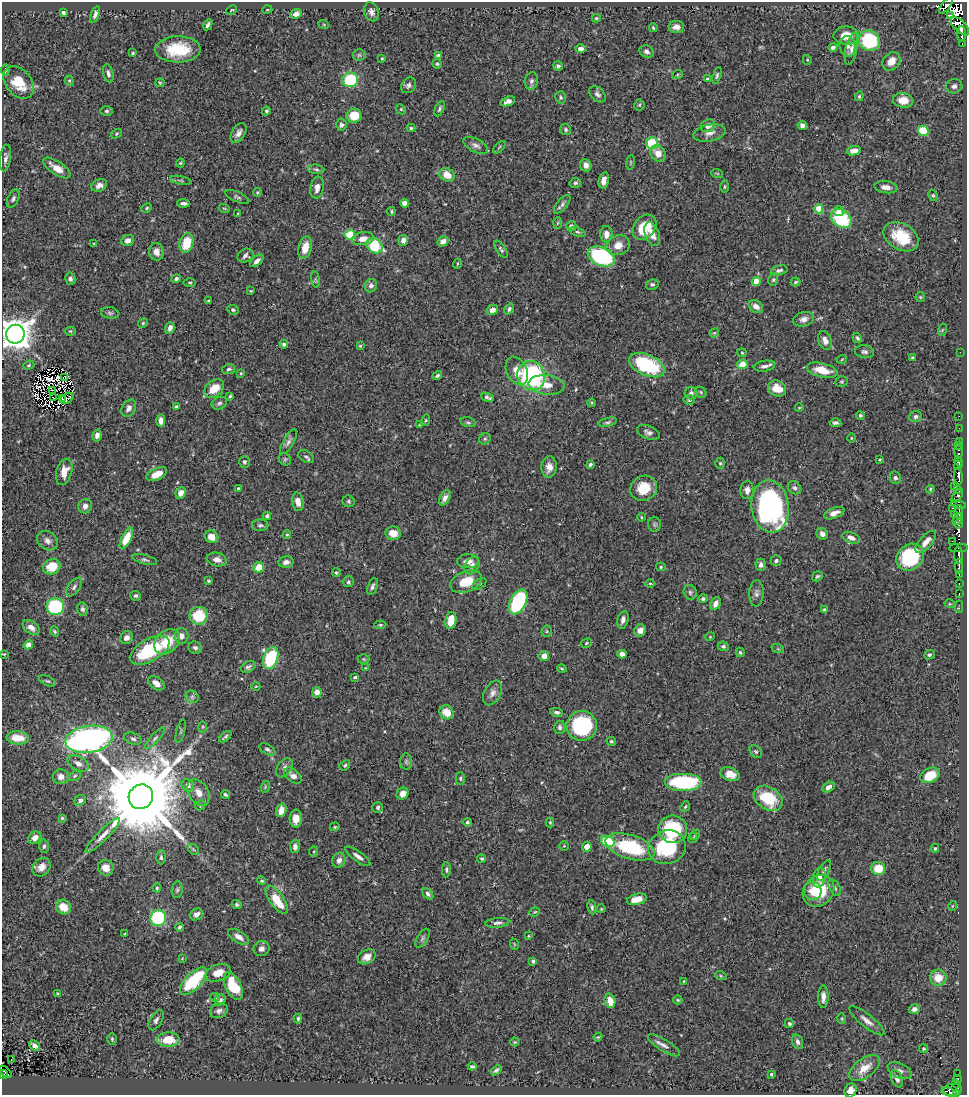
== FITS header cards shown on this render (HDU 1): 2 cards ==
NAXIS1  =                  965
NAXIS2  =                 1093

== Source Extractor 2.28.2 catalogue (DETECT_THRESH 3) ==
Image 965 x 1093 px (HDU 1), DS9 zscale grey, 1 PNG px = 1 image px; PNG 969 x 1097 px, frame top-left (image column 1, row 1093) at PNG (2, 2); each listed source drawn as its Kron ellipse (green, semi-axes under 4 px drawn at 4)
Background 0.696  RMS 0.026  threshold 0.0773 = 3 sigma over >= 5 px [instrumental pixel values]
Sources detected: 472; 12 with non-positive FLUX_AUTO (blend fragments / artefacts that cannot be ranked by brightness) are neither listed nor drawn; the other 460 listed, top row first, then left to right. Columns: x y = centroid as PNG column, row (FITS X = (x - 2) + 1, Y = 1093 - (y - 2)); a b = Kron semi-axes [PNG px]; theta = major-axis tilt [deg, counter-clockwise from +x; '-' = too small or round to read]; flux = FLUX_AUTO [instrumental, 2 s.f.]
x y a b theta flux
946 6 9 4 51 53
231 10 5 3 - 1.5
267 10 5 3 - 1.4
371 12 10 7 -69 8.8
63 13 4 3 - 3.3
95 14 9 4 69 6.6
296 14 6 4 25 10
950 16 4 3 - 220
596 18 4 4 - 2.1
208 25 6 3 62 4.6
324 25 5 3 - 1.5
960 26 12 5 -45 730
676 27 8 6 -1 9.6
653 28 4 3 - 2
962 34 8 3 -89 410
846 36 13 9 1 25
869 40 11 10 - 110
962 43 3 2 - 27
848 46 10 8 -79 8.1
833 47 4 3 - 4.2
178 49 23 13 1 71
581 49 5 4 - 6.5
851 49 17 6 78 8
646 51 7 6 - 5.6
133 53 4 3 - 2
359 55 6 6 - 3.1
438 56 4 4 - 5.8
382 58 3 2 - 2.2
807 60 5 4 - 1.9
891 61 10 8 48 17
437 64 5 4 - 2.5
558 66 5 4 - 3.4
5 70 5 4 - 3
108 73 9 5 -75 5.2
677 75 5 3 - 1.9
717 75 8 4 74 3.6
707 79 4 4 - 2.4
350 80 8 7 - 90
69 81 5 4 - 2.1
531 81 8 6 78 5.6
19 83 18 12 -50 46
160 83 4 4 - 2
408 85 8 6 49 5.5
954 86 8 7 - 6.4
597 94 10 6 -43 5.9
859 96 5 4 - 2.1
561 97 6 5 - 3.5
903 100 10 7 -7 23
508 101 7 4 23 6.9
639 105 5 5 - 2.8
401 109 5 4 - 2
440 109 8 4 64 3.6
107 111 6 4 1 3
266 111 4 3 - 2.8
354 116 7 7 - 40
341 125 6 5 - 4.5
802 125 5 4 - 6.1
708 126 7 6 - 9.5
411 128 4 3 - 2.6
566 130 6 5 - 3.2
923 131 5 5 - 51
238 133 11 6 59 8.5
709 133 16 8 11 11
116 134 6 3 33 2.2
652 143 6 5 - 120
476 145 13 6 -27 7.9
499 147 8 3 45 2
854 151 7 4 12 14
658 154 9 7 -53 15
5 158 13 5 83 6.6
630 162 7 3 81 1.9
180 163 4 4 - 2
586 165 6 5 - 11
57 168 16 6 -34 21
316 169 8 5 -5 3.5
717 173 6 4 -19 1.8
447 175 8 6 -28 21
180 180 10 3 -10 2.8
604 180 8 5 78 10
575 183 6 5 - 3.2
99 185 8 6 23 10
724 187 6 3 89 2
886 187 11 6 -8 9.5
317 188 11 6 81 12
257 192 4 3 - 2
933 195 6 4 -61 2.4
237 197 13 5 -24 4.5
13 199 10 5 65 4.4
184 203 6 3 -5 5.2
404 203 4 4 - 10
562 204 11 5 50 5.5
147 208 5 4 - 2.3
224 208 5 3 - 1.9
819 209 5 4 - 46
391 211 4 3 - 2.3
839 211 5 5 - 8
238 214 4 3 - 1.9
841 219 11 8 -38 120
557 223 6 4 87 2
571 226 5 5 - 4.1
644 227 14 10 51 53
578 232 9 4 -18 3.3
606 234 8 6 88 12
652 234 12 7 -69 14
350 235 5 5 - 51
901 237 19 13 -29 59
363 239 11 6 8 17
128 240 6 5 - 10
403 240 5 5 - 7.8
443 241 5 4 - 10
186 243 10 6 75 52
94 244 3 2 - 1.2
618 245 12 9 19 17
374 246 8 7 - 82
305 248 11 6 76 23
501 249 10 4 -56 3.7
156 252 9 7 -81 13
246 256 8 6 19 6.2
601 256 14 9 -24 180
257 261 8 4 42 7.8
457 264 5 3 - 1.6
779 270 8 4 13 4.9
70 279 6 5 - 4.5
176 279 5 4 - 3.8
315 279 8 4 -82 2.6
773 280 6 4 74 2.8
756 281 4 4 - 31
190 282 6 3 0 2
795 282 5 3 - 2.7
652 284 6 5 - 4.1
371 286 7 6 - 6.1
251 291 4 3 - 1.7
920 297 5 4 - 2
209 301 4 3 - 2.8
756 306 8 5 -37 10
509 309 6 4 52 4.1
233 310 6 4 -27 2.8
492 310 6 5 - 13
110 313 9 5 -10 4.1
804 319 10 7 16 9
143 323 5 4 - 2.2
170 328 6 4 69 7.8
942 330 6 3 71 2.1
70 331 5 4 - 2.3
714 333 5 3 - 1.7
15 334 9 9 - 3000
857 338 5 4 - 3.1
825 340 10 6 -70 10
284 344 4 4 - 4
360 346 4 3 - 1.9
864 352 10 6 -7 5.5
960 352 2 2 - 54
742 353 4 4 - 1.8
913 358 4 4 - 3.1
842 359 5 3 - 1.4
742 364 5 5 - 29
29 365 6 4 19 2.3
647 365 19 10 -24 140
764 366 11 5 9 7.1
229 369 6 5 - 3.8
822 370 16 7 -13 30
517 371 15 10 -65 19
241 373 4 3 - 1.8
437 375 5 3 - 3
531 376 15 14 - 240
65 377 3 2 - 0.96
842 382 6 5 - 2.5
547 385 18 9 -7 20
777 388 9 7 -28 28
214 389 11 8 38 30
53 390 3 2 - 3.9
701 392 6 5 - 2.8
691 393 6 6 - 5.9
230 396 4 3 - 2.8
488 397 7 3 -20 4.9
54 398 4 2 - 1.8
67 398 7 5 35 0.17
62 399 2 2 - 1
689 400 5 5 - 2.8
219 403 8 6 23 4.5
592 403 4 3 - 1.8
176 406 4 3 - 2.7
129 408 9 6 60 8.1
799 408 4 3 - 1.3
860 415 4 4 - 3.4
916 416 6 5 - 4.4
959 416 2 2 - 7.1
426 420 6 4 73 2.2
161 421 6 4 -89 8.2
468 422 8 4 -13 3.1
608 422 9 4 13 3.4
835 423 6 3 -4 4.2
420 425 3 3 - 2.1
959 428 2 2 - 4.1
648 432 12 6 -22 7
97 435 6 4 74 7.2
851 438 4 3 - 1.4
485 439 6 5 - 2.8
959 441 2 2 - 8.3
288 442 14 5 61 6.7
959 445 2 2 - 5.3
959 452 7 3 90 33
306 457 9 5 -30 4.5
285 459 6 5 - 3.4
880 459 3 2 - 1.4
958 461 5 4 - 210
244 462 6 5 - 4.8
720 463 5 4 - 2.5
590 464 4 3 - 3.4
958 465 5 4 - 530
549 467 10 7 85 14
64 472 13 8 74 24
157 474 11 5 25 20
958 476 8 4 -86 550
895 478 6 5 - 4
955 487 3 3 - 50
644 488 14 12 28 43
794 488 7 6 - 5.3
238 489 4 4 - 2.8
930 489 4 3 - 2
747 490 9 6 88 11
957 490 3 3 - 80
181 493 6 5 - 11
957 496 8 4 55 72
445 498 8 5 62 8.9
349 501 6 5 - 2.9
298 502 9 6 -78 12
959 504 8 3 -12 57
85 506 7 7 - 8.6
770 506 26 18 -83 400
952 508 3 2 - 72
959 512 7 3 85 240
834 513 11 5 22 13
955 515 3 3 - 20
267 516 4 3 - 3.8
641 517 4 3 - 1.7
958 519 6 3 52 140
655 524 7 6 - 3.4
959 524 4 3 - 51
260 525 8 5 1 4.1
393 533 7 7 - 20
822 534 6 5 - 7.8
287 535 4 3 - 2.1
211 537 7 6 - 19
126 538 11 4 62 36
851 538 9 5 -22 8.9
47 541 11 9 -35 9.8
952 541 2 2 - 13
926 542 14 6 48 16
959 548 9 2 2 120
959 555 8 3 -87 430
910 557 15 12 39 120
145 560 13 4 -15 4.5
217 560 10 7 -10 11
468 561 11 7 1 12
776 561 5 5 - 3.8
286 562 7 5 12 7.7
472 565 9 6 58 8.5
761 565 6 5 - 6.6
959 566 7 3 88 88
52 567 9 7 25 38
259 567 5 5 - 29
661 567 5 4 - 2.4
336 572 4 3 - 2.5
959 574 3 2 - 34
817 576 6 4 34 3.3
209 581 4 3 - 2
348 582 5 5 - 3
466 582 17 10 21 42
650 583 5 3 - 1.9
479 584 8 4 34 3.4
959 584 2 2 - 5.2
74 587 11 5 54 5.6
373 587 9 5 72 5.2
690 592 7 6 - 4.1
756 593 13 7 88 6.9
959 594 3 2 - 10
135 596 5 5 - 3
703 599 5 4 - 4.3
518 602 13 8 63 170
716 604 7 5 63 11
950 604 5 3 - 1.6
55 607 9 8 - 110
959 607 6 2 90 10
83 609 6 5 - 3.7
824 610 4 4 - 3.7
199 616 9 9 - 61
623 620 9 5 76 8.6
451 621 8 5 80 31
380 625 6 4 2 2.5
31 627 9 6 -36 12
640 630 6 5 - 13
54 631 5 4 - 2.7
547 631 5 5 - 2.4
182 636 8 6 90 9
710 637 5 4 - 1.7
126 638 7 6 - 7.5
167 642 14 10 45 46
586 643 6 4 29 2.2
28 645 5 4 - 11
723 646 5 4 - 3.3
195 648 7 6 - 4.6
778 649 6 4 -19 2.2
150 650 22 11 29 130
740 652 5 4 - 2.1
4 654 3 3 - 1.5
622 654 5 4 - 10
929 655 5 4 - 3.2
544 656 5 5 - 12
271 658 11 7 68 120
364 659 6 5 - 2.3
248 667 8 5 31 4.4
365 668 4 4 - 1.4
562 669 5 3 - 2
355 677 4 3 - 2.7
47 681 9 4 -23 3
156 683 9 6 -34 12
256 686 4 3 - 1.4
317 692 5 4 - 13
493 693 13 8 61 9.8
192 697 7 5 -45 4.2
446 712 7 6 - 22
557 712 6 4 -10 4.6
582 726 15 15 - 180
203 727 6 4 89 2.4
560 727 7 5 -90 4.1
181 731 12 3 75 2.6
225 737 7 4 41 3.5
18 738 11 6 -4 32
155 738 13 4 48 5.5
89 739 23 13 9 910
133 739 9 5 -21 5.5
611 741 4 4 - 2.5
267 749 9 5 -28 4.2
756 751 7 5 -48 3.2
406 762 8 6 89 4.2
78 763 11 7 -30 10
345 765 6 4 40 2.9
284 768 10 7 56 7.6
730 774 10 6 -18 22
930 775 10 7 25 44
75 776 7 4 28 2.9
293 776 10 6 -41 11
61 777 8 7 - 12
460 778 6 4 -90 2.7
683 782 19 9 0 160
188 785 7 5 -44 14
265 787 6 3 72 1.8
828 787 7 4 30 8.4
198 793 14 9 -57 16
225 794 4 3 - 3
403 794 6 5 - 13
141 797 12 12 - 37000
768 798 16 11 -33 69
80 800 6 5 - 6
200 805 5 4 - 2.2
685 806 5 3 - 2.3
378 807 5 5 - 3.3
281 810 7 5 74 14
62 818 3 3 - 2.4
296 819 9 6 89 15
467 822 4 4 - 2.6
550 822 5 4 - 2
335 827 5 4 - 2.1
673 829 14 13 - 100
103 835 24 5 45 15
695 835 6 4 52 3
35 838 7 5 41 14
693 838 5 4 - 2.2
608 841 7 5 -24 86
44 846 7 4 87 3.5
564 846 5 5 - 1.8
295 847 6 5 - 8
587 847 5 5 - 18
630 847 25 12 -17 130
667 847 19 16 23 120
935 848 4 4 - 2.7
193 849 6 4 -45 3
314 852 5 3 - 1.7
358 856 15 5 -35 8.5
161 857 7 4 -90 3.5
482 859 4 4 - 2.2
339 860 7 6 - 8.2
41 867 10 8 49 14
106 868 8 7 - 19
878 869 7 6 - 34
446 870 8 4 88 3
824 871 11 5 63 5.3
819 877 10 6 80 17
261 881 4 4 - 2.1
157 888 4 4 - 2.4
835 888 9 5 -59 4.2
177 890 8 5 81 4.1
813 891 9 9 - 20
819 891 17 14 44 70
428 894 7 4 -51 4.4
637 899 10 5 13 22
277 900 17 7 -55 45
237 905 5 4 - 3.1
952 906 5 3 - 1.3
63 907 8 7 - 26
592 907 7 4 -83 3.7
601 909 5 3 - 1.4
535 912 5 4 - 2
197 914 7 5 36 9.5
158 918 8 8 - 150
497 923 12 5 4 6.5
179 927 4 4 - 3
125 934 3 2 - 1.9
528 936 4 4 - 1.8
239 937 12 6 -32 10
422 938 10 5 57 4.6
514 944 6 3 -71 1.6
261 949 8 7 - 7.3
367 957 9 7 29 13
182 958 4 3 - 1.4
533 961 4 3 - 3.3
218 973 13 8 20 20
721 976 6 3 -19 1.9
938 978 8 8 - 26
193 981 17 8 46 110
683 981 3 2 - 1.2
233 986 15 7 -64 65
57 994 4 3 - 2.3
215 997 5 4 - 2
823 997 11 5 90 10
220 1000 6 5 - 6.4
678 1000 4 4 - 2.1
610 1001 7 5 -76 24
914 1009 5 5 - 6.3
219 1011 9 7 24 7
298 1018 5 3 - 2.6
842 1018 5 3 - 1.8
156 1020 11 6 61 5.8
867 1021 22 6 -38 12
789 1024 4 4 - 3
598 1037 4 3 - 1.8
112 1039 6 4 90 2.7
168 1040 11 7 2 41
515 1042 4 4 - 1.6
797 1042 7 5 -69 5.6
664 1045 18 6 -31 9
35 1046 6 4 -43 7.2
924 1049 4 4 - 2.4
11 1060 2 2 - 0.73
472 1066 4 3 - 3.1
864 1068 18 9 37 26
496 1070 6 4 39 3.9
900 1071 13 7 -24 7.6
5 1072 7 3 -42 23
4 1074 4 3 - 19
771 1074 3 3 - 2.5
958 1074 3 2 - 9.7
897 1079 9 5 -67 7.3
958 1079 4 3 - 48
956 1084 4 2 - 8.7
850 1090 7 6 - 13
952 1090 9 6 7 230
950 1092 8 4 -25 130
956 1094 4 3 - 71
At the frame edge (FLAGS 8, measured only in part): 2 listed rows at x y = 850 1090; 956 1094
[12 non-positive-flux detections neither listed nor drawn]